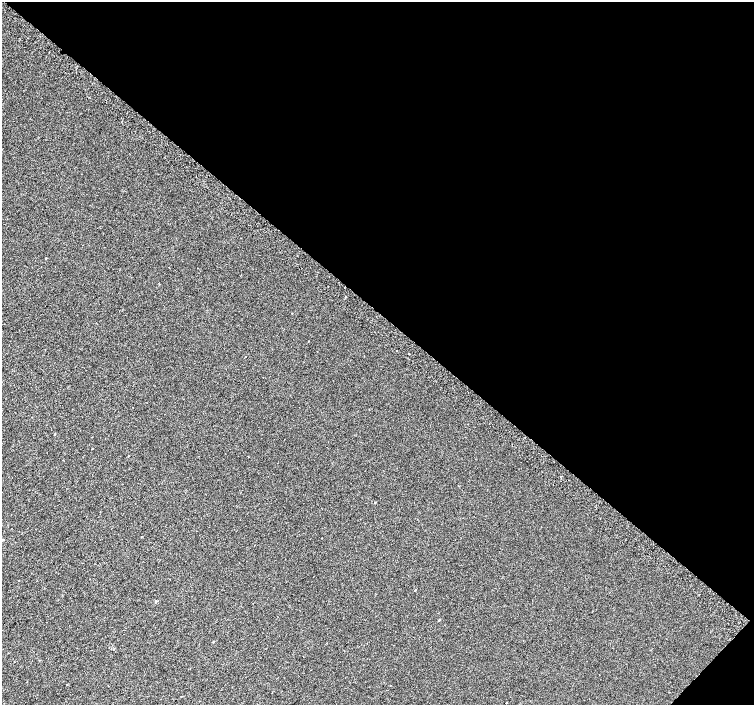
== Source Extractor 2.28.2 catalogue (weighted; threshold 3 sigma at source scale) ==
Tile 8 of 4 x 4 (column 4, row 2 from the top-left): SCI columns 4544-6046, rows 3081-4486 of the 6074 x 6092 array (HDU 1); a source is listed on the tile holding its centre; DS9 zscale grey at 2 x 2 block average (1 PNG px = mean of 2 x 2 image px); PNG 756 x 707 px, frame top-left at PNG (2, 2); no overlay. Shown black and unused: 45% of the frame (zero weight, under 2 of 3 exposures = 2% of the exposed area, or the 3 px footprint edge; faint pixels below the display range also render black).
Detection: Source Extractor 2.28.2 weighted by HDU 2 'WHT'; one run over the whole footprint, this tile lists its part. Background 0.00266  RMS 0.007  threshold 0.0315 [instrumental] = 3 sigma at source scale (4.5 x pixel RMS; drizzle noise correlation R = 1.50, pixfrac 1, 0.0396/0.0396 arcsec/px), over >= 5 px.
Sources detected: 13; all 13 listed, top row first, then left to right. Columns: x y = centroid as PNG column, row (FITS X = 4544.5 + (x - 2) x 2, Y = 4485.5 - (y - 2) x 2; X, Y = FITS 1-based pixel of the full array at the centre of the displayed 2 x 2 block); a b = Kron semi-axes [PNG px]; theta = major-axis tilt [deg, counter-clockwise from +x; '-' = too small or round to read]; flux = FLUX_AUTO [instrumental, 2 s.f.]
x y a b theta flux
46 258 2 2 - 0.94
345 297 2 2 - 2
397 350 2 2 - 3.3
409 354 2 2 - 1.2
245 357 2 2 - 0.44
55 434 2 2 - 1.2
93 449 2 2 - 1.6
375 503 2 2 - 1
3 539 2 2 - 1.1
415 590 2 2 - 1.1
439 620 2 2 - 1.2
213 642 2 2 - 1
506 702 2 2 - 3.3
Diffuse or blended objects may show on this block-average render without a row.